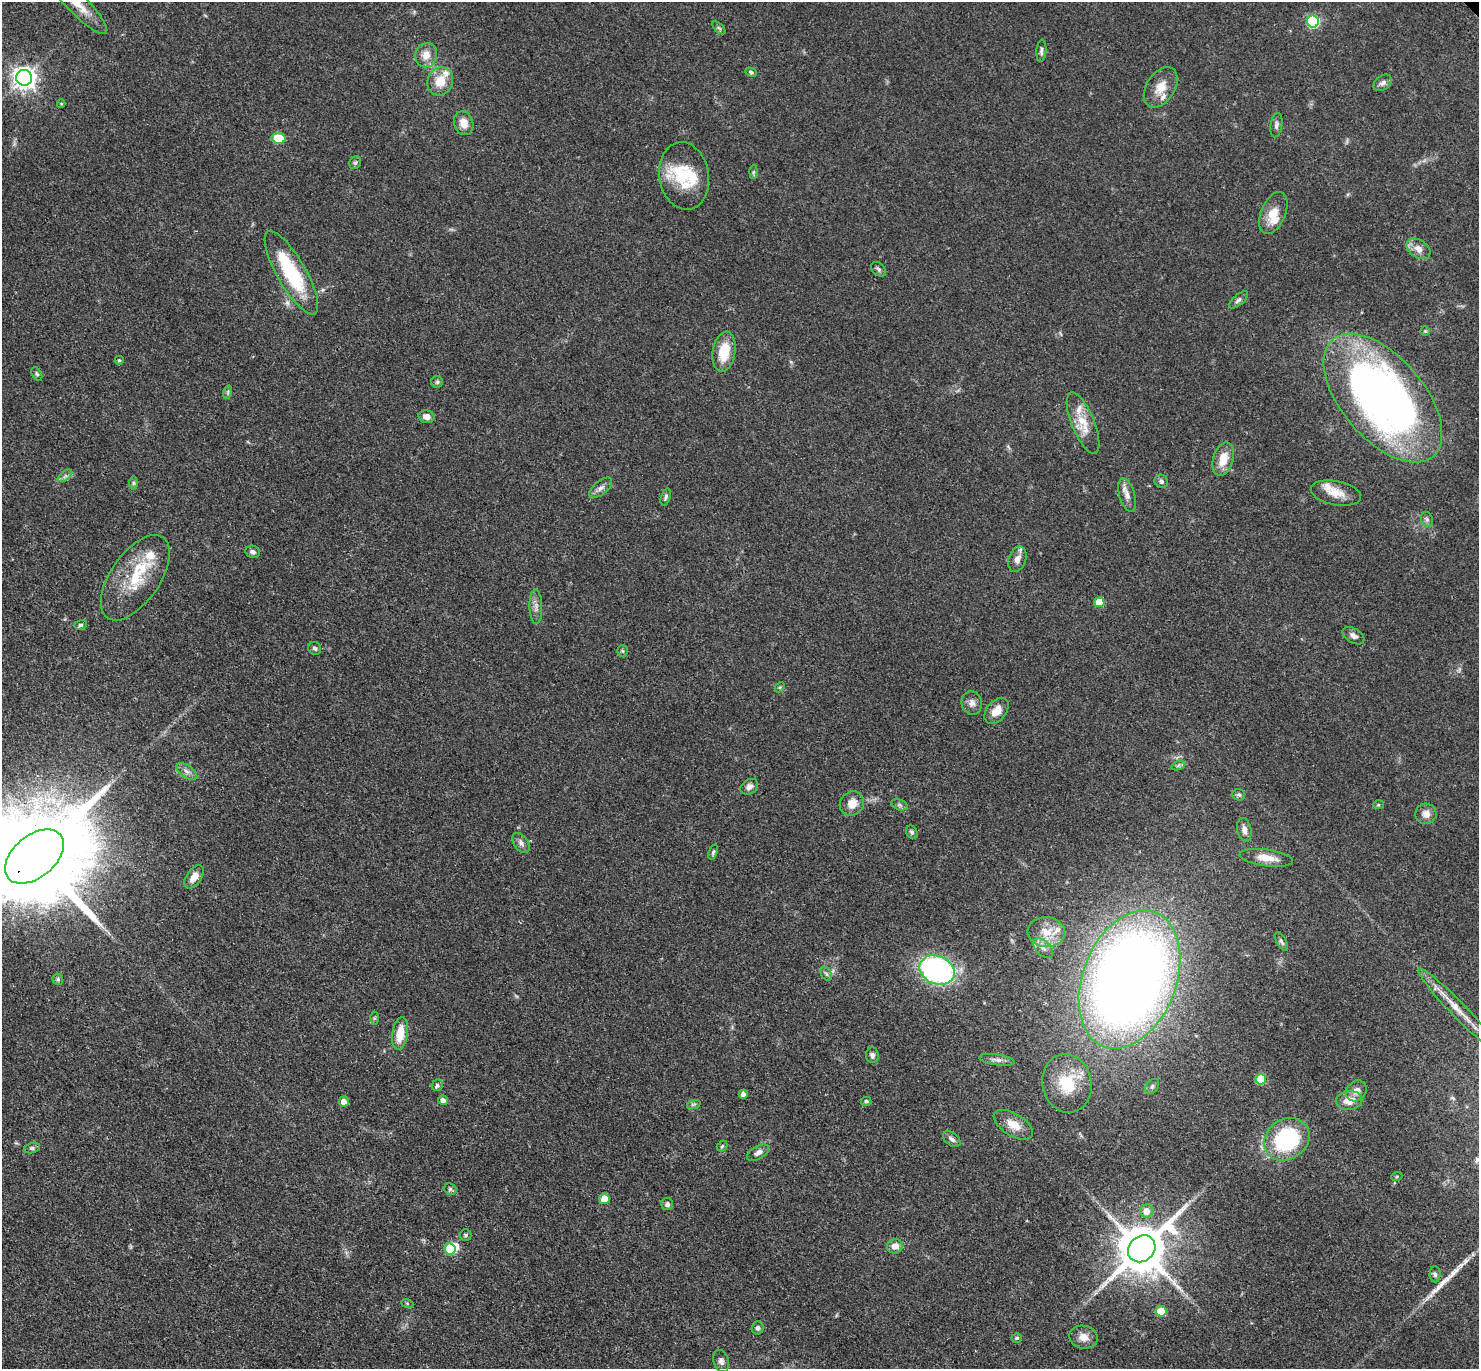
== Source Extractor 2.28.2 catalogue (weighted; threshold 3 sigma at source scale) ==
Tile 7 of 4 x 4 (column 3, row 2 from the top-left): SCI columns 3056-4532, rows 3127-4493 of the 6111 x 6111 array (HDU 1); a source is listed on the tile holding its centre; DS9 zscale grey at full resolution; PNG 1481 x 1371 px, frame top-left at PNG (2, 2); each listed source drawn as its Kron ellipse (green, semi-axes under 4 px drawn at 4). Shown black and unused: <1% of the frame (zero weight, under 3 of 4 exposures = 6% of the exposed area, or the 3 px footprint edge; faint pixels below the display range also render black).
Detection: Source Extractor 2.28.2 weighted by HDU 2 'WHT'; one run over the whole footprint, this tile lists its part. Background 0.0395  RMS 0.0055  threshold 0.0245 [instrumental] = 3 sigma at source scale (4.5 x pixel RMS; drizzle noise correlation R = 1.50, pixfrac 1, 0.05/0.05 arcsec/px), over >= 5 px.
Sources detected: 125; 2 inside a brighter object's white glare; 1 long thin detection or spike segment (spike, bleed or trail) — neither listed nor drawn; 10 inside a brighter listed object's ellipse — not listed separately; the other 112 listed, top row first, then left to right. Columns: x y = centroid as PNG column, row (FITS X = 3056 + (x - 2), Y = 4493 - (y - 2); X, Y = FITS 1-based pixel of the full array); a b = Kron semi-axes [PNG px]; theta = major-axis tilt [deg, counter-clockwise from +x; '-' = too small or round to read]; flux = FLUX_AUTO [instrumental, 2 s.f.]
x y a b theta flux
77 4 41 10 -45 11
1313 21 6 6 - 61
719 28 8 4 -45 0.98
1041 51 11 5 85 1.5
426 55 12 11 - 5.5
751 72 6 4 -28 0.91
24 78 8 8 - 370
440 81 14 12 67 9.7
1383 83 10 7 35 2.3
1161 87 22 14 57 8.1
61 104 4 4 - 0.52
464 123 12 9 -73 5.5
1276 125 12 6 82 1.8
279 138 7 5 -7 20
355 163 7 5 57 1.1
754 172 7 4 88 0.94
684 176 34 25 -80 26
1273 213 22 12 67 9.3
1418 249 13 9 -34 4.8
879 269 8 6 -42 1.2
291 273 47 14 -60 40
1239 300 11 5 41 1.7
1425 331 4 4 - 0.67
724 352 20 11 80 14
119 360 4 4 - 0.78
37 374 7 4 -59 0.89
437 382 6 5 - 0.89
228 392 7 4 72 0.94
1383 398 77 41 -49 320
427 417 8 6 -12 3.7
1083 423 33 11 -68 11
1223 459 17 10 74 8.9
65 476 8 4 37 1.5
1161 481 7 6 - 1.7
133 483 7 4 -90 0.88
601 488 14 7 39 2.5
1336 493 25 12 -11 7.6
1127 495 17 7 -74 3.7
666 497 9 4 74 1.3
1427 519 8 6 -69 1.2
253 552 7 6 - 1.7
1017 559 13 8 72 3.8
135 578 49 24 55 27
1099 602 5 5 - 12
536 607 17 6 -88 3
80 625 6 5 - 1.1
1353 636 12 7 -32 2.3
315 648 7 6 - 1.2
622 651 5 5 - 0.83
780 687 6 4 44 0.8
972 703 12 10 -74 3.1
996 711 15 9 51 6.2
1178 766 7 4 20 1
187 771 12 6 -34 2.4
749 787 9 7 34 2.5
1239 795 6 5 - 1.1
852 803 13 11 45 6.3
899 805 8 5 -20 1.3
1378 805 5 3 - 0.63
1426 814 10 10 - 3.8
1244 830 12 7 -78 2.9
912 832 7 5 -60 1.2
521 843 11 7 -54 2.3
713 852 8 4 72 0.93
34 857 34 21 40 19000
1266 858 27 8 -8 7.8
194 877 13 7 54 5.3
1046 932 18 15 -6 10
1281 942 11 4 -60 1.4
1043 948 12 7 -45 2.8
937 970 18 14 -24 130
826 974 7 5 -59 1.2
58 979 5 5 - 0.91
1129 980 72 46 68 680
1458 1009 56 7 -46 12
374 1018 6 4 89 0.83
400 1033 16 8 81 10
872 1055 8 6 -84 1.7
997 1060 18 5 -8 2.4
1261 1079 5 5 - 21
1067 1083 29 24 -78 21
437 1085 6 5 - 1.4
1152 1086 8 6 51 1.4
1356 1091 11 9 44 4
743 1094 4 4 - 2.1
443 1100 5 4 - 2.7
866 1101 5 4 - 1.3
1349 1101 13 9 9 6.8
344 1102 5 5 - 4.2
694 1104 7 4 19 0.86
1013 1125 22 11 -31 7.4
952 1139 10 6 -38 2
1287 1139 24 20 35 51
722 1146 6 4 46 0.76
32 1148 8 5 14 1.2
758 1153 12 6 30 2.5
1397 1176 5 3 - 0.58
450 1189 6 5 - 0.97
604 1199 5 5 - 10
667 1204 6 6 - 1.6
1147 1211 6 6 - 5.5
466 1235 6 6 - 0.98
895 1246 8 7 - 3.9
450 1249 5 5 - 26
1142 1249 15 12 42 2900
1435 1274 8 5 -89 1.3
407 1303 6 4 -19 0.62
1161 1311 5 5 - 17
758 1328 6 6 - 1.5
1083 1337 14 11 -9 4.9
1017 1338 5 4 - 0.95
721 1361 11 7 -72 2.2
Overlapping masked pixels (flux is a lower limit): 1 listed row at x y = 34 857
Isophote crosses this tile's border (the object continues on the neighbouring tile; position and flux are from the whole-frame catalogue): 2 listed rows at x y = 77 4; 34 857